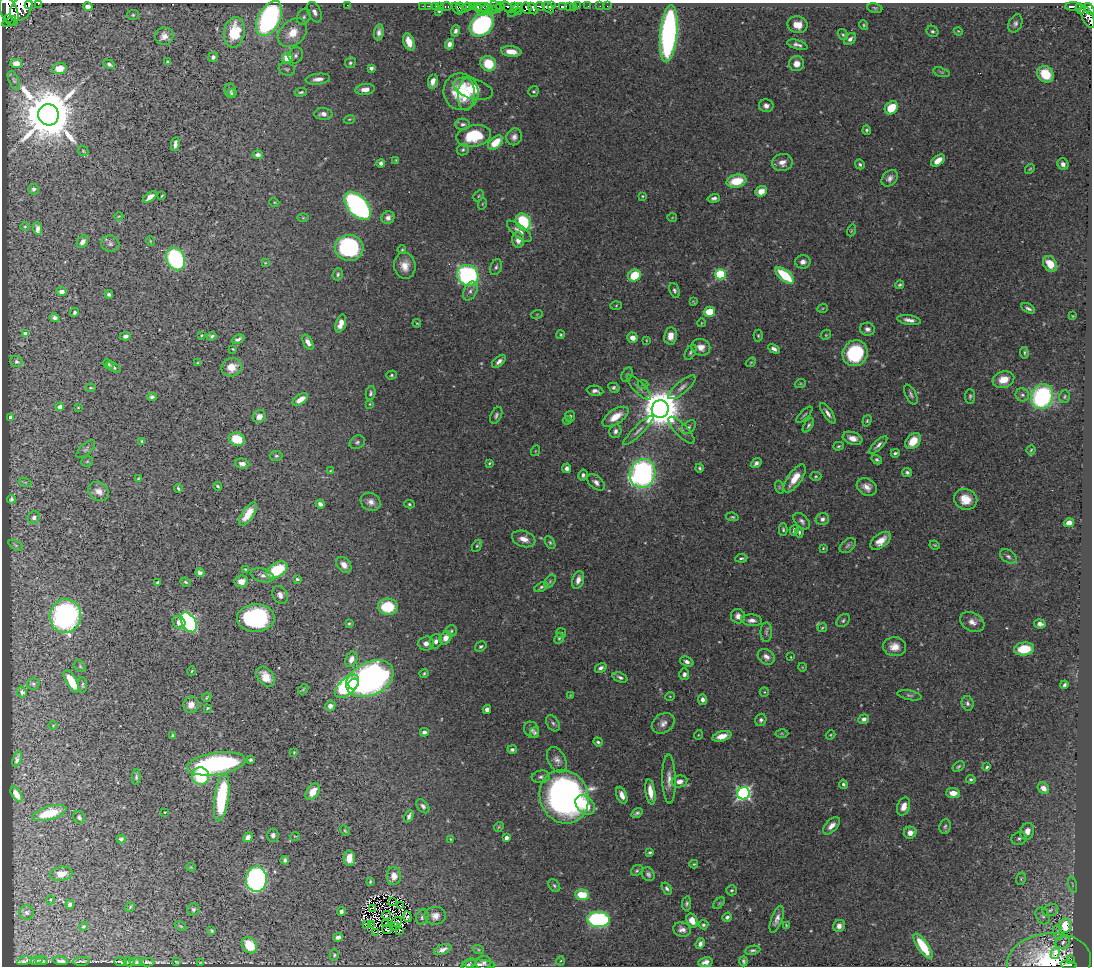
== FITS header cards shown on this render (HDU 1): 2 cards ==
NAXIS1  =                 1090
NAXIS2  =                  964

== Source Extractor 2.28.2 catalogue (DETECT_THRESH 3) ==
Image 1090 x 964 px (HDU 1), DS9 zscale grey, 1 PNG px = 1 image px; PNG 1094 x 968 px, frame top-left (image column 1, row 964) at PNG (2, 3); each listed source drawn as its Kron ellipse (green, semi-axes under 4 px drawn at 4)
Background 0.49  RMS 0.023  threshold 0.0677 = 3 sigma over >= 5 px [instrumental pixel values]
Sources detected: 513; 7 with non-positive FLUX_AUTO (blend fragments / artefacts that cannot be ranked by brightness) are neither listed nor drawn; of the other 506, the 500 brightest by FLUX_AUTO listed and drawn (6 fainter detections omitted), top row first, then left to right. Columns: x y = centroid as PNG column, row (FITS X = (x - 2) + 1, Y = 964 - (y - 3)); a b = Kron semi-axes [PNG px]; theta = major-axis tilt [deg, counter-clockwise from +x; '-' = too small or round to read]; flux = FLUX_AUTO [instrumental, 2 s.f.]
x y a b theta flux
38 4 3 2 - 51
29 5 4 3 - 360
347 5 2 2 - 35
423 6 2 2 - 2.2
429 6 2 2 - 8.4
436 6 3 3 - 16
440 6 3 2 - 12
473 6 4 3 - 69
500 6 4 3 - 38
540 6 5 3 - 100
552 6 3 2 - 120
563 6 4 3 - 13
569 6 3 3 - 23
578 6 3 2 - 3.6
588 6 2 2 - 2.1
600 6 3 2 - 2.4
607 6 3 2 - 3.4
1073 6 8 3 -1 87
88 7 5 4 - 9.6
446 7 6 3 0 26
467 7 4 3 - 28
478 7 4 3 - 48
483 7 7 4 0 11
496 7 6 3 -50 150
507 7 7 3 -37 170
514 7 3 3 - 96
461 8 6 4 -41 720
527 8 6 4 -72 130
548 8 6 4 -42 380
573 8 3 2 - 5.8
875 8 7 5 -11 2.3
21 9 13 10 53 3400
457 9 7 3 -50 410
533 9 6 3 -58 580
1080 9 6 4 -64 200
1090 9 7 4 -50 340
493 10 2 2 - 47
515 10 9 3 45 240
9 11 15 8 -68 3300
439 11 3 3 - 1.9
484 11 6 3 38 100
490 11 4 3 - 26
518 11 3 2 - 16
314 12 11 6 -65 7.5
133 15 6 5 - 2.6
304 17 8 6 63 4.5
1088 17 12 5 -65 350
8 18 3 2 - 140
269 19 19 11 61 370
9 22 7 3 30 520
1015 23 9 6 65 5.2
482 25 13 10 40 280
797 25 10 8 -11 20
864 25 5 4 - 2
455 31 5 4 - 4.8
932 31 6 5 - 3.2
958 31 4 3 - 1.4
234 32 15 10 80 75
379 32 8 5 81 6.6
292 33 17 12 43 35
669 34 29 8 85 530
843 35 6 4 -57 2.4
164 36 9 8 - 11
850 39 7 5 44 5.5
409 42 9 5 -70 16
449 44 5 4 - 6.5
797 45 10 4 -16 6.2
511 51 10 5 -7 18
296 55 8 6 68 5.5
213 57 5 5 - 4
287 58 5 4 - 32
167 61 3 3 - 2.3
16 63 6 4 -1 13
350 63 5 5 - 2.8
109 64 6 4 -28 4.1
488 64 8 7 - 48
797 64 7 7 - 13
59 68 7 5 11 20
371 68 4 4 - 4.2
287 69 8 6 -17 3.7
941 72 8 4 -17 2.6
1045 74 9 7 -45 47
318 79 12 5 7 8.6
14 80 10 5 -65 4.3
433 81 7 5 80 11
365 89 9 5 6 11
473 89 20 10 -17 50
230 90 7 5 -79 3.2
534 91 6 5 - 2.7
301 92 6 3 2 2.4
461 92 18 17 - 64
232 93 5 4 - 2.1
466 94 16 8 87 24
766 106 7 6 - 6.8
891 108 7 6 - 38
323 114 9 6 -2 9.6
48 115 10 10 - 12000
349 119 6 3 18 1.7
463 124 7 5 -3 4.8
867 130 5 4 - 2.9
474 136 17 10 11 71
514 137 8 7 - 7.4
496 143 9 5 42 35
175 144 7 4 80 6.6
463 150 6 5 - 3.2
83 151 6 4 -47 1.6
258 155 5 4 - 5.2
396 160 3 3 - 1.6
938 160 8 4 40 16
782 162 10 8 10 12
381 163 4 3 - 4.2
860 164 5 4 - 3
1063 164 6 5 - 6.8
1030 169 5 4 - 2
890 178 9 7 47 7.3
736 181 10 6 12 46
34 189 5 5 - 3.6
761 191 6 5 - 17
162 196 3 2 - 1.4
479 196 6 4 46 2.1
642 196 3 2 - 1.6
150 197 7 4 37 11
714 198 6 4 16 4.6
274 202 5 3 - 1.2
482 204 6 3 71 1.6
357 206 17 9 -47 400
119 216 4 3 - 1.2
672 217 5 3 - 1.4
303 218 5 3 - 1.7
388 218 7 6 - 7.2
523 222 9 7 -58 95
25 227 5 3 - 1.4
38 229 6 4 -85 7.1
851 230 6 3 71 1.8
519 231 15 6 -39 11
518 240 8 6 -85 11
150 241 5 3 - 1.3
82 242 7 5 54 8.9
110 244 9 8 - 5.3
349 248 14 13 - 190
402 250 4 3 - 1.8
176 259 12 9 -64 240
803 262 7 6 - 7.8
265 263 4 3 - 1.3
1050 264 8 6 -54 28
405 266 13 10 -83 19
496 267 8 5 67 4.1
338 274 6 5 - 3
720 274 5 5 - 130
468 275 11 10 - 310
635 275 6 6 - 50
785 275 11 5 -40 65
899 285 4 3 - 2.2
674 290 8 5 -68 3.7
470 291 10 6 62 6.4
61 292 5 4 - 7.7
109 294 4 3 - 3.2
693 302 4 3 - 1.5
616 305 5 4 - 1.8
823 308 5 3 - 1.5
1028 308 7 3 -30 4.2
75 312 4 4 - 3.7
709 312 6 5 - 34
537 314 6 4 19 1.6
1073 316 3 3 - 1.2
55 318 5 4 - 6.5
909 320 12 4 -9 8.5
417 323 4 3 - 1.4
701 323 4 3 - 1.1
341 324 9 5 72 13
868 329 8 6 -13 6.4
25 334 4 4 - 11
201 335 3 3 - 1.4
561 335 4 4 - 1.9
826 335 5 4 - 1.8
125 336 5 4 - 5.3
212 336 5 4 - 2.9
671 336 8 6 82 17
758 336 6 4 -89 2.3
633 338 5 5 - 12
238 339 6 3 25 4.5
646 340 4 2 - 1.2
308 342 8 4 -60 8.9
701 347 9 8 - 12
233 349 3 2 - 1.3
774 349 6 4 -29 5.5
691 352 8 5 60 3.3
855 353 13 12 - 110
1024 353 6 3 -82 2.3
499 361 8 4 42 6.2
16 362 6 5 - 3.5
751 362 5 4 - 2.1
198 363 3 3 - 1.9
108 364 5 4 - 2.2
114 367 8 4 -31 3.5
232 367 10 9 - 17
392 375 5 4 - 2.3
627 375 7 5 63 2.9
1003 380 11 8 17 25
643 384 5 3 - 1.8
800 384 6 3 19 1.5
639 387 16 5 -46 6.8
682 387 17 6 40 8.5
91 388 5 3 - 1.7
614 388 6 4 -31 3.7
595 391 8 5 -8 6
371 393 7 4 77 3.5
911 394 10 5 -63 4.1
1022 395 7 6 - 4.8
970 396 7 5 87 2.9
152 397 4 4 - 3.4
1042 397 13 10 69 260
1065 397 6 5 - 2.8
300 399 8 4 33 14
370 404 3 3 - 1.3
60 407 4 4 - 6.7
78 407 4 2 - 0.99
660 409 9 8 - 5000
828 413 12 4 -56 7
496 415 9 5 63 4
804 415 10 3 45 2.7
570 416 5 5 - 2.6
10 417 4 3 - 2.5
259 417 7 6 - 7.9
615 417 15 7 33 27
567 420 4 3 - 1.9
867 421 6 4 73 2.3
808 425 8 4 56 3.5
688 427 8 5 40 3.7
638 430 20 5 44 8
681 430 17 6 -46 7.8
615 431 7 6 - 5.4
853 438 10 6 -18 12
237 439 8 6 -20 42
142 441 4 3 - 1.8
913 441 9 6 47 28
357 442 8 6 28 3.9
878 445 12 4 44 5.9
839 446 5 4 - 2.2
86 449 11 5 43 3.3
1031 450 4 4 - 1.9
535 451 5 3 - 1.2
895 453 4 3 - 2.9
276 456 6 5 - 2.7
877 460 6 4 -32 3.1
87 461 6 5 - 2.1
489 463 3 3 - 1.7
756 463 6 4 36 4.7
242 464 7 5 -8 7.3
567 468 4 4 - 5.4
700 468 4 3 - 2.3
330 471 3 3 - 1.3
907 472 5 4 - 3.3
642 473 15 12 68 490
583 475 5 4 - 4.1
816 476 5 4 - 2.2
138 478 4 3 - 1.4
795 478 16 6 54 28
25 482 6 4 -18 2.2
596 482 10 6 -40 7.4
218 486 4 2 - 2.3
779 487 6 4 -72 1.8
867 487 10 8 -30 12
178 488 4 3 - 2.7
99 491 11 9 -34 11
12 499 4 4 - 3.2
966 499 12 10 -21 30
371 502 10 8 -29 9.4
320 504 4 4 - 6
409 504 5 4 - 2.2
248 514 13 6 56 23
732 517 7 4 -7 2.3
34 518 6 6 - 5.1
822 519 6 6 - 6.2
802 521 10 6 -46 5.4
1069 523 5 4 - 14
783 529 6 4 -88 2.7
794 530 5 4 - 3.8
799 532 5 3 - 2.8
524 539 12 8 -19 13
881 541 12 7 37 18
550 542 7 4 -63 2.8
16 545 8 4 -26 2.1
848 545 9 6 40 4.5
935 545 5 3 - 1.8
477 546 6 4 62 2.5
823 548 4 3 - 1.5
1008 556 9 6 -34 4.5
741 558 6 3 7 3
344 565 9 6 -49 10
246 569 3 2 - 1.5
277 570 12 7 30 72
200 573 5 4 - 5.8
262 575 12 6 -15 7.1
297 579 4 3 - 2.4
578 580 9 5 72 10
241 581 7 6 - 11
550 581 7 4 55 2.8
157 582 4 3 - 2.6
186 582 5 3 - 2.3
541 587 7 4 29 3.1
280 595 9 7 -63 7.4
388 607 10 8 -3 64
65 616 17 15 86 370
738 616 7 7 - 9.2
256 618 19 13 3 200
752 620 10 6 -4 7.4
843 621 8 5 41 3.2
179 622 7 6 - 12
189 622 11 7 -58 360
972 622 13 9 -28 12
349 623 4 3 - 1.7
1040 624 6 4 -10 6
822 628 5 4 - 1.8
451 631 6 5 - 2.6
766 632 10 6 -90 4.3
561 633 5 5 - 2.4
445 638 7 5 57 12
559 638 6 4 61 2.3
436 641 7 6 - 6.6
426 643 8 7 - 8.8
481 646 6 4 32 2.9
894 647 11 9 -1 16
1024 649 10 6 7 40
766 657 9 7 -35 8.4
791 657 3 2 - 0.98
351 659 8 5 66 9.8
687 662 7 4 -22 5.6
80 666 6 5 - 2.5
802 667 4 3 - 1.1
601 668 6 4 33 5.9
192 671 4 3 - 1.3
424 673 5 3 - 2.1
684 674 6 5 - 5.9
266 677 11 7 -50 18
620 677 8 4 -21 4.5
370 679 25 16 26 610
71 681 12 5 -60 43
33 684 6 5 - 2.9
353 684 6 5 - 46
83 685 8 4 -86 2.7
1064 685 4 3 - 3.7
347 686 14 8 43 150
303 689 6 4 46 2
22 692 6 5 - 5.3
764 692 5 4 - 1.6
570 695 4 4 - 1.2
909 695 12 4 -12 4.1
670 696 5 3 - 1.4
207 697 5 2 - 1.9
702 700 5 4 - 6.3
967 703 7 6 - 4.5
191 705 8 8 - 13
330 706 5 5 - 7.1
207 708 4 3 - 1.7
487 709 4 4 - 7.9
864 719 5 4 - 6
761 720 6 5 - 3.7
553 723 9 6 -59 4.1
663 723 12 9 35 9.6
53 725 4 3 - 1.2
532 730 8 7 - 4.7
424 732 4 4 - 5.1
535 733 5 4 - 3.2
782 733 6 4 -1 2.2
698 735 5 3 - 1.3
830 735 5 4 - 1.7
173 736 3 3 - 2.4
722 736 10 5 16 15
598 742 5 4 - 3
512 750 5 4 - 3.4
294 752 3 3 - 1.3
17 759 8 4 74 4.8
250 760 4 3 - 2.9
557 760 14 8 -63 9.1
216 764 29 11 8 270
958 767 6 4 34 2.8
987 767 4 3 - 2.6
200 776 9 8 - 73
136 777 8 4 86 3.6
541 777 9 6 7 5.1
669 779 24 6 -89 14
971 779 5 4 - 2.8
679 781 8 6 11 10
843 784 4 4 - 3.5
1043 788 6 5 - 12
313 792 9 6 57 21
650 792 13 5 -81 16
743 793 6 6 - 390
953 793 7 5 -2 15
17 794 8 4 -58 13
622 795 9 5 -68 11
564 797 27 24 -68 710
222 798 24 7 82 110
585 805 11 8 -43 39
423 806 8 5 -51 4.4
904 806 9 6 71 13
165 812 2 2 - 1.2
49 813 17 6 16 56
637 813 6 4 35 3.5
409 816 6 3 67 5
79 817 7 5 -60 3.5
831 826 10 6 47 10
945 826 7 5 82 3.5
499 827 5 4 - 2
345 831 6 4 -62 1.9
1027 831 8 7 - 14
910 833 6 6 - 12
273 835 6 5 - 5.5
295 836 5 3 - 1.1
248 837 5 4 - 8.5
506 838 4 3 - 8.9
1019 838 8 6 17 4
121 839 4 4 - 4.1
451 839 4 4 - 1.4
650 852 4 3 - 2.4
349 858 7 5 -83 22
285 860 4 3 - 3.4
694 864 4 3 - 1.8
191 867 4 4 - 1.5
637 871 6 5 - 2.5
61 874 11 7 10 17
648 874 7 6 - 4.4
394 876 9 7 89 13
256 879 12 10 87 390
1021 879 6 5 - 1.9
370 882 4 3 - 1.9
1072 885 8 3 -77 2.2
554 886 7 5 -50 3.1
667 888 6 4 -58 3.7
731 890 5 5 - 2.4
582 895 7 5 -6 41
50 900 4 3 - 1.3
392 902 3 2 - 1.7
687 903 7 4 80 3.1
719 903 7 4 45 2.1
70 905 4 4 - 4.7
401 905 3 2 - 1.4
130 907 5 3 - 2
372 908 4 2 - 1.7
193 909 6 6 - 3.1
1050 910 8 5 20 4.9
26 912 7 7 - 4.5
341 912 4 4 - 3.8
386 915 4 3 - 7.5
435 916 10 9 - 11
1043 916 9 6 -61 5.1
407 917 5 4 - 3.9
422 917 8 6 67 4.6
727 917 5 4 - 4.4
598 919 11 7 -3 270
777 919 14 5 70 8.8
692 920 7 5 -71 15
396 922 6 2 29 1.3
366 924 4 2 - 3.5
371 924 3 2 - 1.8
385 924 3 2 - 2.4
703 925 5 4 - 2.9
786 925 3 2 - 1.2
84 926 4 4 - 2.7
180 926 6 3 -27 1.8
839 926 6 5 - 7.2
1065 926 7 6 - 50
395 927 2 2 - 1.5
682 929 9 7 -13 7.7
212 930 4 4 - 2
387 930 5 3 - 2.7
400 931 3 2 - 2.1
375 932 3 2 - 2.5
1058 932 7 4 -75 1.9
338 937 5 4 - 6.9
1063 942 7 6 - 4.8
700 944 5 4 - 6.3
249 945 9 7 -54 45
923 946 15 5 -56 50
478 949 6 3 -19 2.1
443 950 9 5 22 9.2
753 950 8 4 9 3.5
1055 953 5 3 - 8.2
334 955 6 4 88 2.3
1071 959 3 2 - 5.3
36 960 6 4 19 2.6
24 961 7 3 14 3.4
42 961 6 3 -3 2.4
61 961 7 3 -6 3.4
82 961 8 2 3 2.6
560 961 5 3 - 1.6
743 961 5 3 - 2.8
1049 961 42 28 6 99
121 962 6 2 -9 1.9
129 962 5 2 - 1.5
136 962 6 3 -13 2.1
147 962 7 3 0 3.4
176 962 3 2 - 1.2
201 962 3 2 - 0.98
705 962 7 5 11 7.2
484 963 7 7 - 4.6
469 964 8 4 30 3
479 964 16 5 -2 5.5
1069 965 8 4 -7 72
At the frame edge (FLAGS 8, measured only in part): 5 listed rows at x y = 38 4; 29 5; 1090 9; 1088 17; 1069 965
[6 fainter detections neither listed nor drawn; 7 non-positive-flux detections neither listed nor drawn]